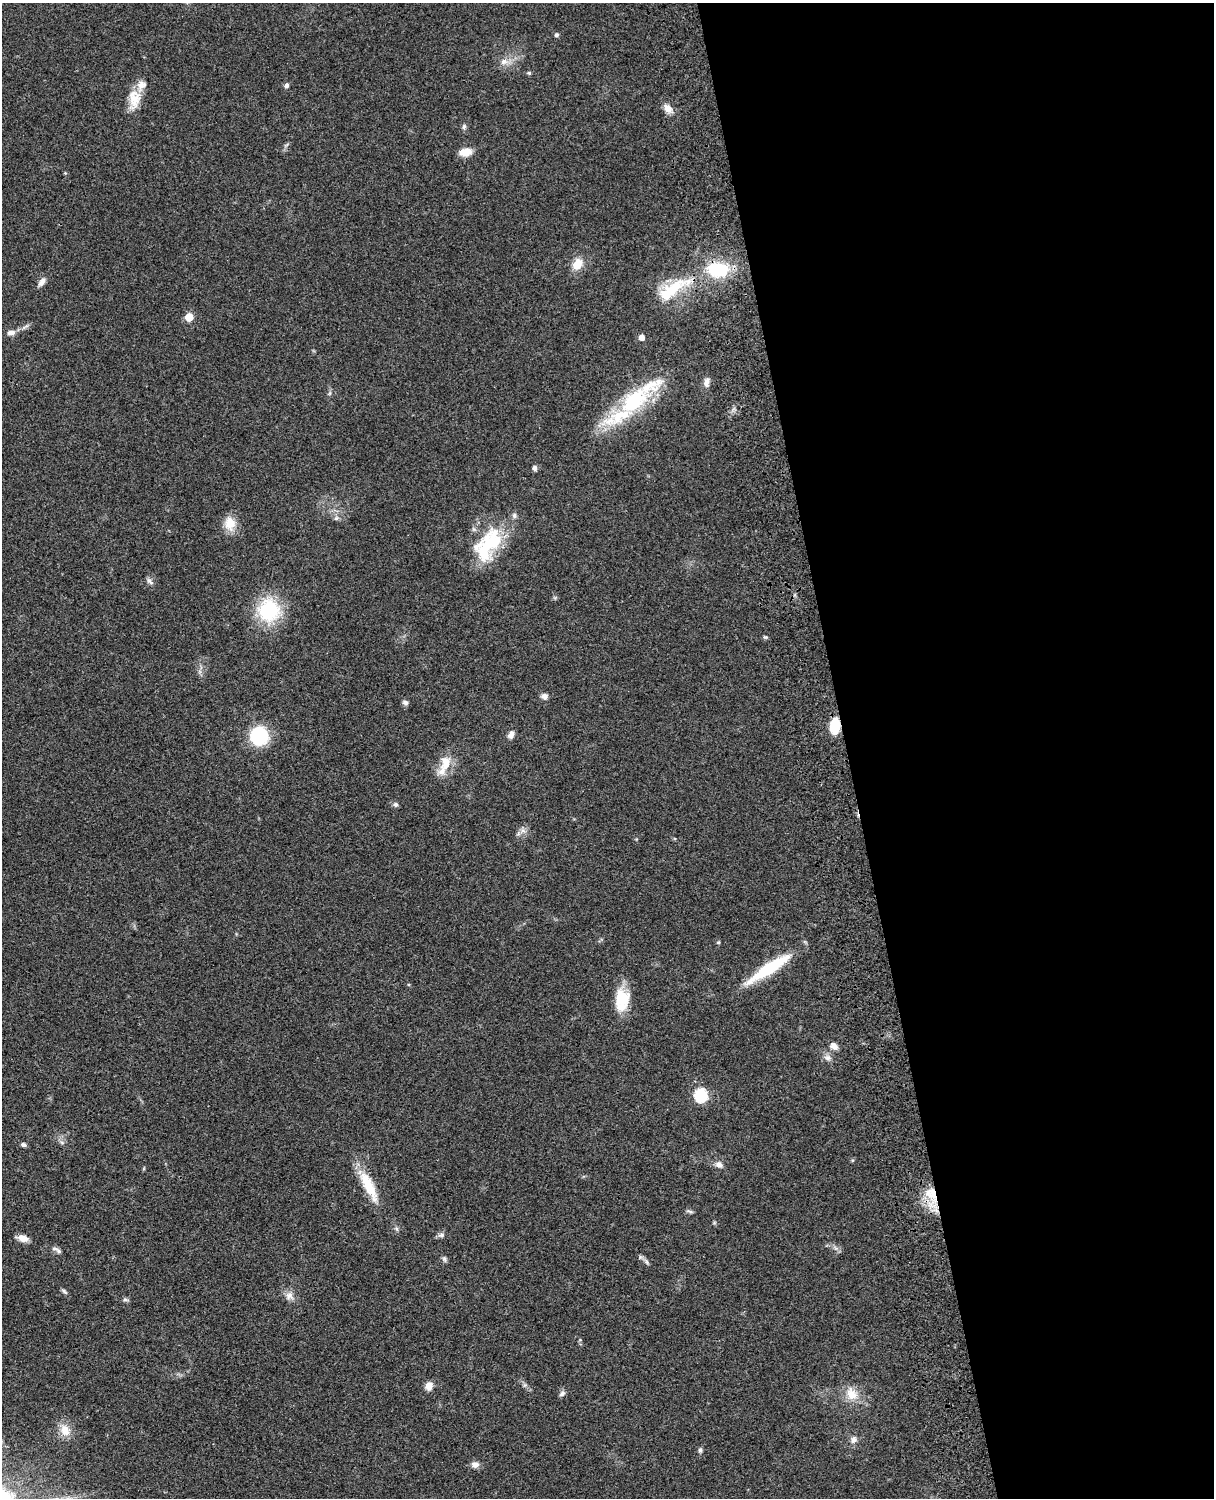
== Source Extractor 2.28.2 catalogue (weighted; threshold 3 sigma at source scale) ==
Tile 8 of 4 x 3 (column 4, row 2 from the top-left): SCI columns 3758-4969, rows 1773-3268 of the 5088 x 4927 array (HDU 1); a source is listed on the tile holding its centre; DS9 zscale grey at full resolution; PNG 1216 x 1500 px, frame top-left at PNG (2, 3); no overlay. Shown black and unused: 30% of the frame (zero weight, under 3 of 4 exposures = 6% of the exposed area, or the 3 px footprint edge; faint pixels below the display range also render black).
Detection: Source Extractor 2.28.2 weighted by HDU 2 'WHT'; one run over the whole footprint, this tile lists its part. Background 0.0806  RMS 0.0058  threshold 0.0262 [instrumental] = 3 sigma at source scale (4.5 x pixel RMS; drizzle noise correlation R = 1.50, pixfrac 1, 0.05/0.05 arcsec/px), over >= 5 px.
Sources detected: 66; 4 inside a brighter listed object's ellipse — not listed separately; the other 62 listed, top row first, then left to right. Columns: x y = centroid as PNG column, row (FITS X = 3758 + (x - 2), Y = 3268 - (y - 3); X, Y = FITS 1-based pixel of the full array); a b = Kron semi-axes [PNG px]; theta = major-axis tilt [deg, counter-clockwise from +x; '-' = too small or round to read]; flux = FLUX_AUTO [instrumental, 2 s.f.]
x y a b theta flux
556 35 6 5 - 1.1
504 62 11 8 21 3.8
529 73 5 5 - 0.78
286 85 6 5 - 1.6
134 99 28 15 86 12
668 108 13 8 -47 4.2
464 126 7 5 74 1.3
465 152 14 9 9 7.1
65 173 4 4 - 0.52
577 264 13 10 57 8.3
718 270 25 17 -2 29
42 282 12 7 55 2.9
672 289 54 17 32 30
189 317 5 5 - 15
25 327 13 4 33 2
11 332 12 7 7 2.8
642 337 5 5 - 4
707 382 14 7 80 3.2
330 393 6 4 72 0.92
633 401 46 23 36 47
535 468 7 5 -81 1.7
336 518 7 5 44 1.3
230 524 17 13 -87 8.9
487 545 49 26 54 38
150 581 12 5 -43 1.7
269 610 22 21 - 43
765 637 5 4 - 0.77
544 696 8 7 - 2.2
405 702 7 5 -24 1.6
835 726 14 9 82 17
511 735 10 7 74 2.9
259 736 11 11 - 56
445 763 26 14 77 10
396 805 7 6 - 1.3
523 831 8 5 -2 1.8
718 942 5 4 - 0.74
768 969 56 11 33 31
622 998 24 20 -86 17
834 1046 11 8 -40 3.2
828 1058 11 8 -11 2.7
701 1095 7 6 - 71
23 1145 6 4 -10 1.6
719 1164 10 7 -27 3
369 1186 42 12 -64 18
931 1194 26 15 -63 17
690 1211 10 3 -16 1.1
441 1235 8 6 16 1.8
23 1238 13 7 -15 4.7
55 1249 10 6 -19 2
444 1259 8 6 -74 1.3
647 1262 8 4 -71 1.1
64 1291 11 4 -41 1.2
289 1296 11 10 - 3.6
125 1299 7 6 - 1.3
525 1385 7 4 71 0.9
429 1386 10 8 78 4.2
562 1394 8 6 34 1.7
851 1394 19 15 -67 9.4
65 1430 17 12 -63 7.8
854 1440 10 8 67 2.7
700 1450 6 5 - 1.2
475 1464 10 8 3 3.1
Overlapping masked pixels (flux is a lower limit): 2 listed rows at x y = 835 726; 931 1194